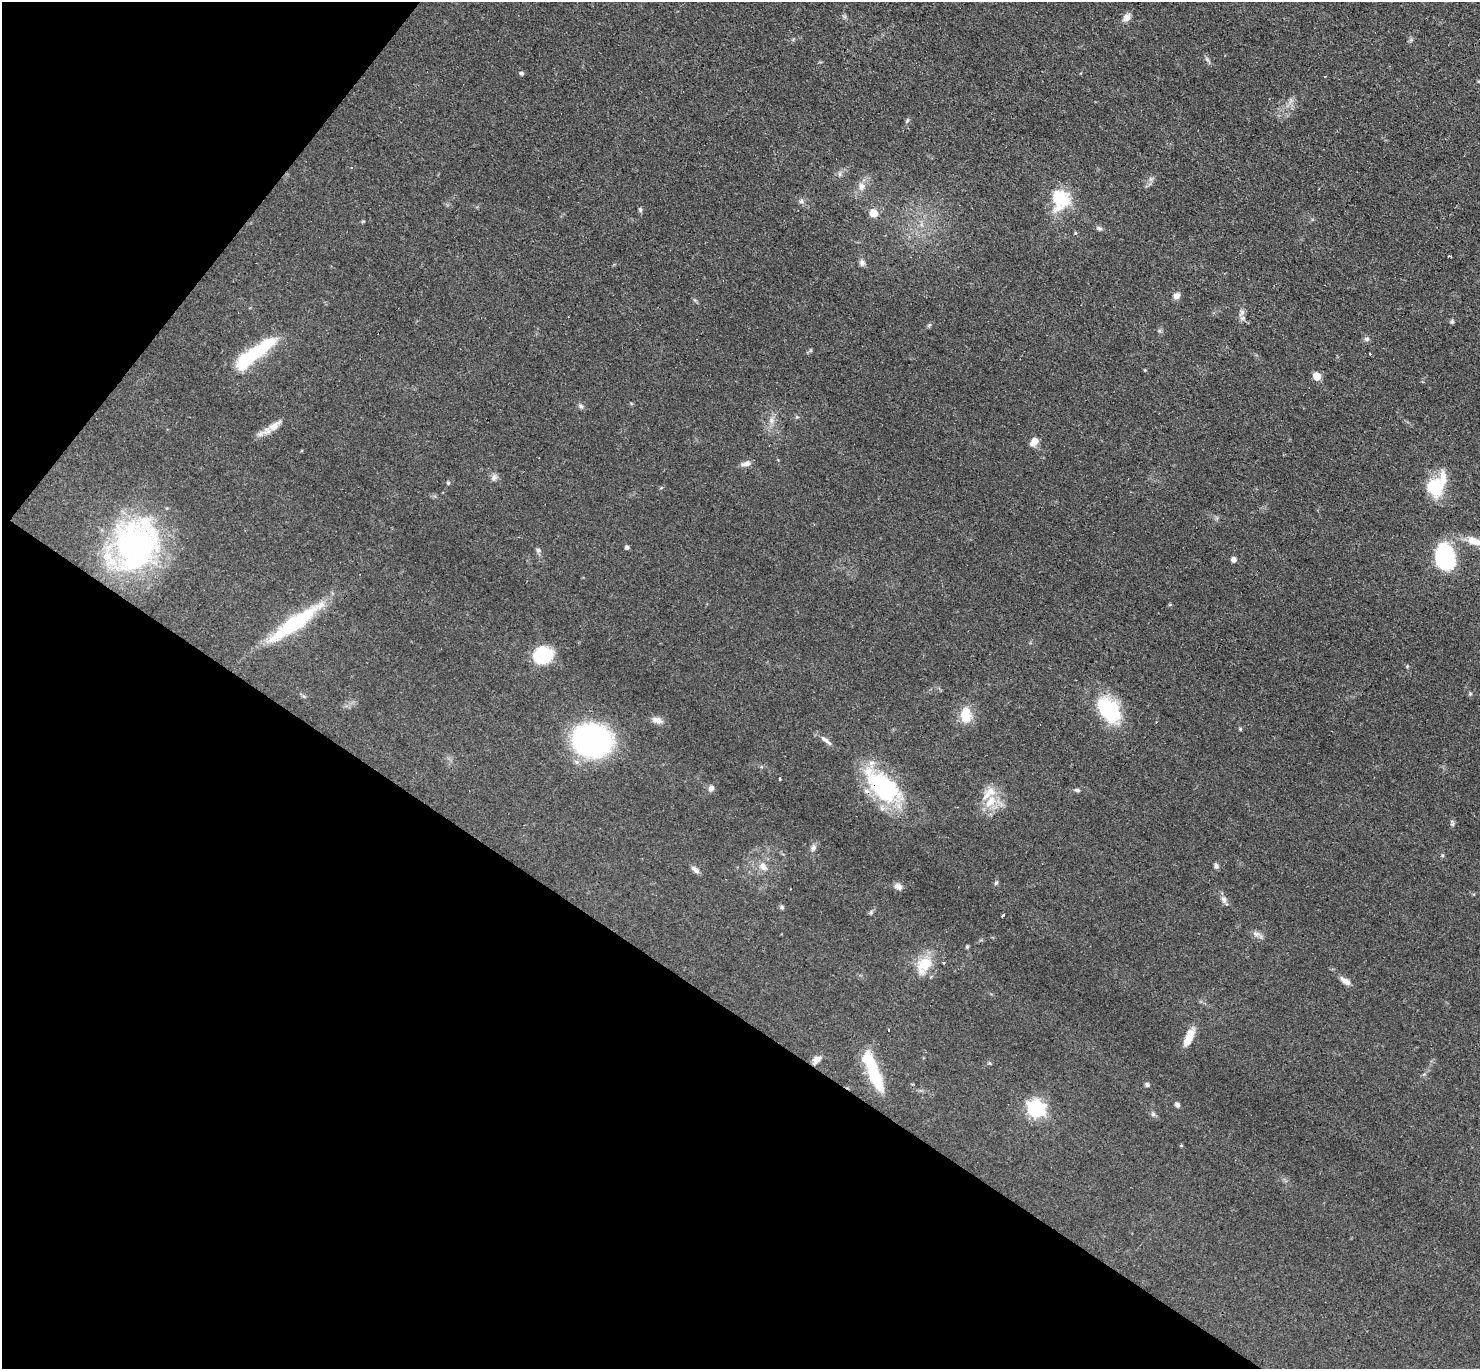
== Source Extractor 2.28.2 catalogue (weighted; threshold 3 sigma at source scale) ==
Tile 9 of 4 x 4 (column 1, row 3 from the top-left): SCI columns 130-1607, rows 1665-3031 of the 6087 x 6078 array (HDU 1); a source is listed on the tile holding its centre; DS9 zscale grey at full resolution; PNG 1482 x 1371 px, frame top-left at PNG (2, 2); no overlay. Shown black and unused: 32% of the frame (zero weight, under 3 of 4 exposures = <1% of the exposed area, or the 3 px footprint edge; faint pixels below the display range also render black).
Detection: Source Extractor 2.28.2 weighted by HDU 2 'WHT'; one run over the whole footprint, this tile lists its part. Background 0.0608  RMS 0.0056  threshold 0.0254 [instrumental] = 3 sigma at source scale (4.5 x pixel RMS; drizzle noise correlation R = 1.50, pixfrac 1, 0.05/0.05 arcsec/px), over >= 5 px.
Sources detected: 81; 3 inside a brighter object's white glare — not listed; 5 inside a brighter listed object's ellipse — not listed separately; the other 73 listed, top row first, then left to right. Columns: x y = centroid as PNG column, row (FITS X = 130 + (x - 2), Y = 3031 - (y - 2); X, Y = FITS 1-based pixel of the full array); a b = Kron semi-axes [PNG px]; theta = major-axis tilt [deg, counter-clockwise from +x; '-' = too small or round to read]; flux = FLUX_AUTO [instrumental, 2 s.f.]
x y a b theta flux
1126 18 10 7 46 3.8
1207 59 6 4 -20 0.92
522 73 5 4 - 1.2
907 120 6 4 71 0.79
840 174 7 4 71 1.1
862 186 8 8 - 3.6
1060 197 9 7 -86 70
801 201 7 4 45 1.1
640 210 6 5 - 0.95
874 213 5 5 - 16
1099 228 8 6 -18 1.4
1075 233 5 4 - 0.67
862 263 9 7 -80 1.8
1176 296 10 7 37 2.4
1242 313 11 6 57 2.4
1452 322 6 5 - 0.92
929 325 6 4 19 0.78
1366 339 7 5 -20 1.3
255 353 34 14 35 30
1370 354 3 2 - 0.75
1317 376 7 6 - 7.5
581 406 7 6 - 1.4
797 417 5 5 - 0.79
771 420 7 5 90 1.7
275 426 23 10 37 6.4
1034 441 9 6 42 5.1
746 464 14 6 10 2.6
494 478 10 6 69 1.9
448 483 5 4 - 0.69
1437 485 30 18 57 24
1475 541 23 9 -13 8.8
136 546 63 52 73 130
627 547 5 4 - 1.4
538 550 6 6 - 1.2
1445 557 29 19 -75 46
1234 560 5 5 - 2.7
294 623 71 14 36 46
544 656 18 15 8 28
1470 694 6 4 1 0.7
1109 710 27 17 -52 40
965 715 19 13 -89 11
657 720 15 8 -19 3.6
1240 729 4 4 - 0.73
592 740 24 19 -11 210
826 740 21 6 -38 3
780 779 3 3 - 1.1
883 787 52 24 -43 57
711 788 8 6 60 2.3
1077 790 7 5 -21 1.1
990 802 21 12 52 11
1452 823 10 5 -74 1.1
813 848 9 6 63 1.9
1216 866 7 6 - 1.4
763 867 12 8 -53 3.6
695 869 12 6 -36 2.2
996 883 6 5 - 0.9
898 886 11 8 -22 2.6
1224 899 10 7 -65 2.5
782 907 6 5 - 1.1
1003 915 4 3 - 3.8
1257 934 10 7 1 2.3
967 947 5 4 - 0.85
924 965 28 18 52 14
1345 981 15 7 -34 3.3
888 1029 3 3 - 1.3
1189 1037 21 8 65 9.1
817 1059 12 7 42 3.3
874 1072 47 12 -72 28
1147 1085 5 5 - 1.3
1177 1105 6 5 - 1.6
1036 1109 7 7 - 170
1153 1114 7 5 -45 1.2
1181 1145 5 3 - 0.57
Overlapping masked pixels (flux is a lower limit): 1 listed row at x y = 883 787
Isophote crosses this tile's border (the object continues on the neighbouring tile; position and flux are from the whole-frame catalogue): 1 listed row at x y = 1475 541